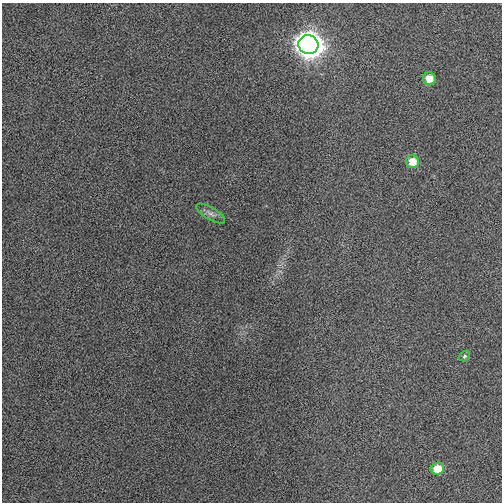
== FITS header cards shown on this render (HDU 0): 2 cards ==
NAXIS1  =                  500
NAXIS2  =                  500

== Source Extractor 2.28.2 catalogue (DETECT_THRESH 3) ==
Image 500 x 500 px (HDU 0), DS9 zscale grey, 1 PNG px = 1 image px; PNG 504 x 504 px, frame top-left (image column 1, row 500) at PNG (2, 3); each listed source drawn as its Kron ellipse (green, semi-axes under 4 px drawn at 4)
Background -0.00119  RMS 0.0086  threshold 0.0257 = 3 sigma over >= 5 px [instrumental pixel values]
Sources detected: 6; all 6 listed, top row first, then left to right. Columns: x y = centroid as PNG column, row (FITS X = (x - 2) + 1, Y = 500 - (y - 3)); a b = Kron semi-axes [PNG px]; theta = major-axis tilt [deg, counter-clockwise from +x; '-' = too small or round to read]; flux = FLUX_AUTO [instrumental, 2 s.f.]
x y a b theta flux
308 45 10 9 - 710
429 78 6 6 - 9.1
412 162 6 6 - 9.6
211 213 16 6 -30 3
465 356 6 4 34 0.93
438 469 6 6 - 11